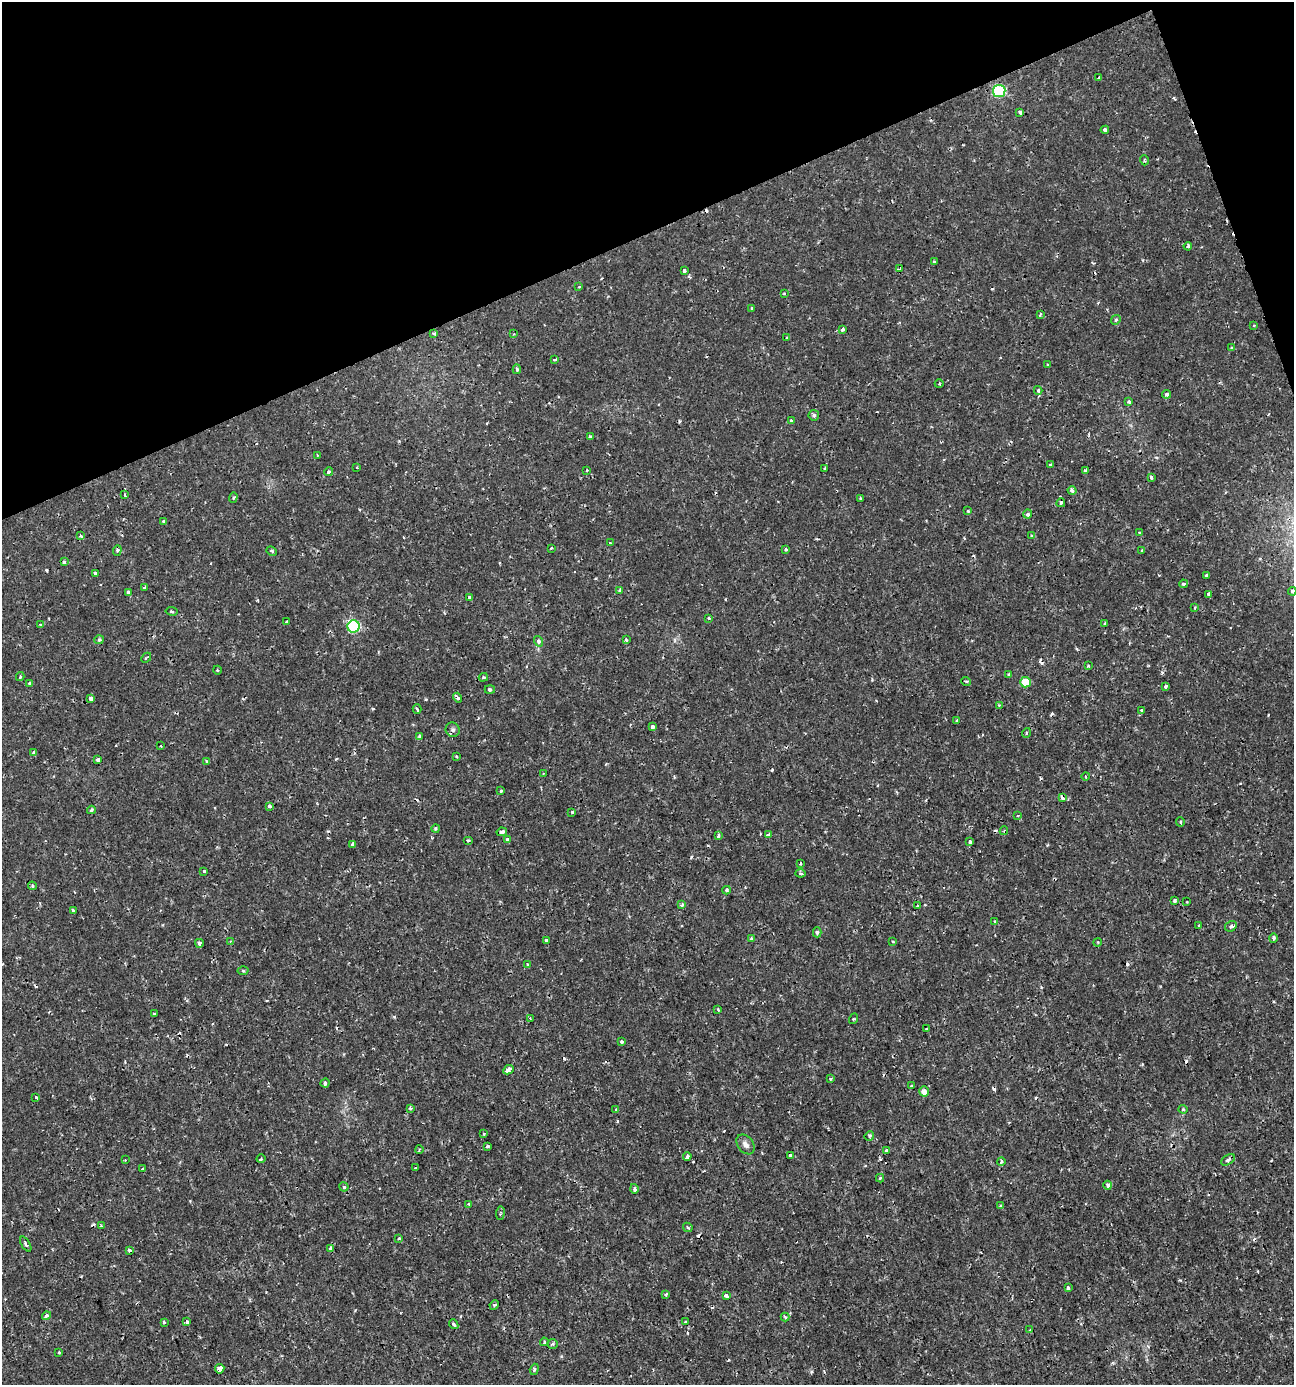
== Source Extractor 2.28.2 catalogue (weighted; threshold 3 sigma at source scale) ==
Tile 3 of 4 x 4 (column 3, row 1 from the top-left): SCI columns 2721-4012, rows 4154-5536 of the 5402 x 5549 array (HDU 1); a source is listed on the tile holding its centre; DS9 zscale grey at full resolution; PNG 1296 x 1387 px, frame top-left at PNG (2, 2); each listed source drawn as its Kron ellipse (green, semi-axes under 4 px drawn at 4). Shown black and unused: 19% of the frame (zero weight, under 2 of 3 exposures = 1% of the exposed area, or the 3 px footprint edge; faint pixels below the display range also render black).
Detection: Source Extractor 2.28.2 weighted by HDU 2 'WHT'; one run over the whole footprint, this tile lists its part. Background 0.00186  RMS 0.0011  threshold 0.00477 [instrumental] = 3 sigma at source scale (4.5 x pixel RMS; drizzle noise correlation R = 1.50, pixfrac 1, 0.0396/0.0396 arcsec/px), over >= 5 px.
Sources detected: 226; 26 cosmic-ray / hot-pixel residue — neither listed nor drawn; the other 200 listed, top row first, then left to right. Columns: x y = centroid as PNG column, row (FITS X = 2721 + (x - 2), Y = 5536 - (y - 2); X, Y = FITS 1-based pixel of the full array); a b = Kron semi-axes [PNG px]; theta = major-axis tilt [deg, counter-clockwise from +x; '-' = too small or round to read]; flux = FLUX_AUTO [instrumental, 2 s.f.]
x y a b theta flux
1098 78 3 2 - 0.079
999 91 6 6 - 10
1020 112 4 3 - 0.4
1105 130 4 4 - 0.39
1144 160 5 3 - 0.11
1188 246 4 3 - 0.23
934 262 3 3 - 0.13
900 269 3 3 - 0.29
684 270 3 3 - 0.31
579 287 3 2 - 0.18
784 293 3 3 - 0.12
752 308 3 3 - 0.19
1040 314 3 3 - 0.12
1116 320 5 4 - 0.16
1254 326 4 3 - 0.088
843 330 4 3 - 0.24
434 333 4 3 - 0.17
514 334 4 3 - 0.088
787 338 3 2 - 0.11
1232 347 3 3 - 0.11
555 360 3 2 - 0.16
1048 365 3 3 - 0.17
517 369 5 4 - 0.23
939 384 4 3 - 0.09
1038 390 4 3 - 0.17
1167 394 4 3 - 0.33
1129 402 3 3 - 0.32
814 415 5 5 - 0.23
791 421 3 3 - 0.29
590 437 3 3 - 0.26
317 455 2 2 - 0.089
1051 465 3 3 - 0.14
357 467 3 3 - 0.078
825 469 3 3 - 0.25
587 470 3 2 - 0.1
1085 471 4 3 - 0.75
329 472 4 3 - 0.18
1151 477 4 3 - 0.5
1072 490 4 4 - 0.27
125 495 4 2 - 0.093
233 497 5 4 - 0.15
860 498 3 2 - 0.099
1061 503 4 4 - 0.21
968 511 3 3 - 0.17
1028 514 4 4 - 0.35
164 522 4 3 - 0.13
1140 533 4 2 - 0.11
81 536 4 3 - 0.23
1031 536 4 3 - 0.12
610 543 3 2 - 0.083
551 548 3 3 - 0.14
786 549 3 3 - 0.29
117 550 5 4 - 0.15
1142 550 3 3 - 0.088
272 551 5 3 - 0.19
64 562 4 3 - 0.2
95 573 3 3 - 0.52
1207 575 4 3 - 0.42
1183 584 4 3 - 0.17
145 587 4 3 - 0.3
620 591 4 3 - 0.67
1292 591 4 4 - 0.28
129 592 3 3 - 0.33
1209 594 3 3 - 0.32
470 597 3 3 - 1
1195 608 4 2 - 0.11
171 611 6 4 -9 0.18
709 619 4 3 - 0.16
287 622 3 3 - 0.45
1105 623 3 3 - 0.32
40 625 3 3 - 0.11
354 626 6 6 - 10
99 640 5 4 - 0.14
626 640 4 3 - 0.15
539 641 5 4 - 0.37
146 658 6 2 45 0.12
1088 666 4 4 - 0.12
217 670 4 3 - 0.092
1009 674 4 3 - 0.2
20 677 4 3 - 0.17
483 677 5 4 - 0.15
966 681 5 3 - 0.096
1025 682 5 5 - 2.5
30 684 4 3 - 0.39
1166 686 3 3 - 0.32
490 689 5 4 - 0.22
458 698 5 3 - 0.74
91 699 4 3 - 0.5
999 705 4 3 - 0.11
417 709 4 3 - 0.18
1141 711 3 3 - 0.59
957 721 3 3 - 0.33
652 727 4 3 - 0.49
453 730 7 6 - 0.27
1026 733 5 3 - 0.14
419 736 4 3 - 0.26
161 746 2 2 - 0.093
34 752 4 3 - 0.31
456 756 3 2 - 0.12
98 760 4 3 - 0.35
207 762 4 3 - 0.16
543 774 3 2 - 0.11
1085 776 4 2 - 0.097
501 791 3 3 - 0.14
1062 798 4 3 - 0.62
269 806 4 3 - 0.47
91 810 4 3 - 0.2
572 812 3 3 - 0.24
1017 816 3 2 - 0.098
1180 822 4 3 - 0.14
436 829 4 4 - 0.19
1004 831 4 3 - 0.097
502 832 5 4 - 0.5
768 834 4 3 - 2
718 836 3 3 - 0.25
468 840 5 3 - 0.11
507 840 4 3 - 0.35
970 842 4 3 - 0.19
352 844 4 3 - 0.25
801 863 4 2 - 0.11
204 871 3 3 - 0.27
800 873 5 3 - 0.15
32 886 4 4 - 0.16
727 890 4 3 - 0.18
1174 901 3 3 - 0.22
1187 902 3 2 - 0.077
682 905 4 3 - 0.23
918 906 4 3 - 0.18
73 910 3 3 - 0.16
995 922 4 3 - 0.17
1199 926 4 3 - 0.16
1231 926 6 5 - 0.23
817 932 5 4 - 0.18
751 938 4 3 - 0.15
1273 938 4 3 - 0.21
546 940 3 3 - 0.27
230 941 3 3 - 0.073
893 941 3 2 - 0.11
1098 942 4 3 - 0.089
199 943 4 4 - 0.21
527 965 3 3 - 0.2
243 971 5 3 - 0.12
718 1009 4 3 - 0.12
154 1014 3 2 - 0.093
530 1018 4 3 - 0.13
853 1019 5 3 - 0.1
926 1029 3 2 - 0.12
622 1042 4 3 - 0.32
509 1070 5 4 - 1.6
831 1078 3 3 - 0.13
325 1083 4 3 - 0.22
912 1086 3 3 - 0.19
924 1091 5 5 - 0.62
36 1097 3 3 - 0.53
410 1108 4 3 - 0.27
1183 1109 4 4 - 0.12
616 1110 4 4 - 0.16
484 1134 3 3 - 0.11
869 1136 5 4 - 0.23
745 1144 11 7 -53 0.47
487 1146 3 3 - 0.47
419 1149 4 3 - 0.1
886 1151 3 3 - 0.34
790 1155 3 3 - 0.98
687 1156 4 3 - 0.34
261 1159 4 3 - 0.097
125 1160 2 2 - 0.098
1228 1160 8 4 33 0.29
1001 1162 4 4 - 0.26
415 1168 3 3 - 0.19
142 1169 3 3 - 0.29
880 1178 4 4 - 0.16
1108 1185 4 3 - 0.32
344 1187 4 4 - 0.16
634 1189 5 4 - 0.29
469 1204 3 3 - 0.14
1000 1206 3 2 - 0.18
500 1213 7 3 83 0.14
101 1226 4 3 - 0.14
688 1227 5 3 - 0.2
399 1238 4 4 - 0.12
26 1244 8 3 -58 0.19
330 1248 3 3 - 0.27
130 1251 3 3 - 0.39
1068 1288 3 3 - 0.31
665 1294 3 3 - 0.32
726 1295 4 3 - 0.6
494 1305 5 4 - 0.14
46 1316 4 3 - 0.39
785 1317 4 4 - 0.14
164 1322 3 3 - 0.24
187 1322 4 3 - 0.29
685 1322 3 3 - 0.33
454 1324 5 3 - 0.2
1030 1330 3 2 - 0.1
544 1342 4 4 - 0.12
553 1344 5 4 - 0.16
59 1353 3 3 - 0.12
220 1369 5 4 - 1.3
534 1369 6 4 72 0.17
Overlapping masked pixels (flux is a lower limit): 1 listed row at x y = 1062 798
Isophote crosses this tile's border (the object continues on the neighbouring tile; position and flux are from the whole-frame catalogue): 1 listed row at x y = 1292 591